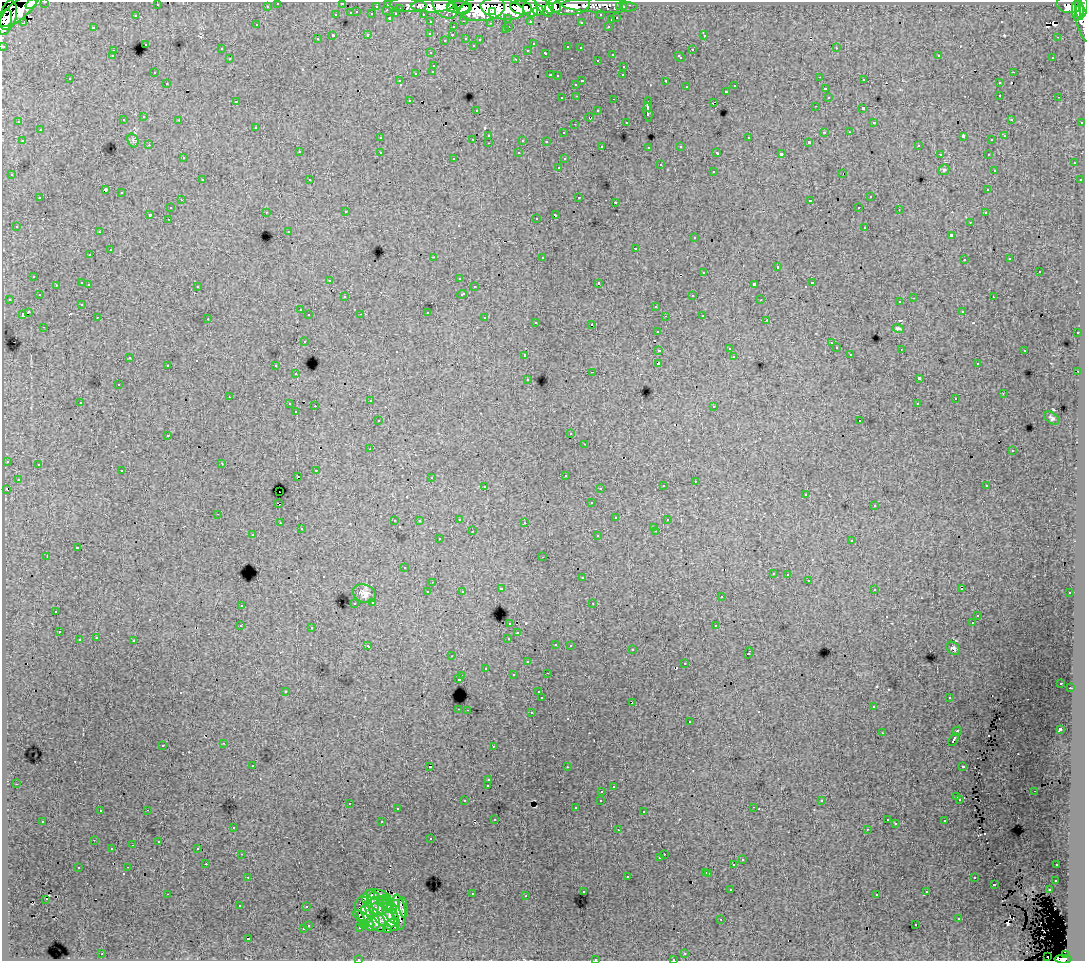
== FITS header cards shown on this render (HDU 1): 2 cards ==
NAXIS1  =                 1083
NAXIS2  =                  959

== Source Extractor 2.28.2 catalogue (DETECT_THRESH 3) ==
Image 1083 x 959 px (HDU 1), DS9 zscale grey, 1 PNG px = 1 image px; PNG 1087 x 963 px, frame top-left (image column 1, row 959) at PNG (2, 2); each listed source drawn as its Kron ellipse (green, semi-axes under 4 px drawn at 4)
Background 138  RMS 1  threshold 3.02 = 3 sigma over >= 5 px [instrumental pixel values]
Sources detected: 550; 2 with non-positive FLUX_AUTO (blend fragments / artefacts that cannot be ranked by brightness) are neither listed nor drawn; of the other 548, the 500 brightest by FLUX_AUTO listed and drawn (48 fainter detections omitted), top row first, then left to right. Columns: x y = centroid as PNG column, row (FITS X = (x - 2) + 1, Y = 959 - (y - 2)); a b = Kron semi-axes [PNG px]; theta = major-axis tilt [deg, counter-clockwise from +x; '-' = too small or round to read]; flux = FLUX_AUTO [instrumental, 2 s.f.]
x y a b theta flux
45 2 3 2 - 3800
278 3 3 3 - 3200
343 3 3 3 - 810
31 4 6 3 38 36000
388 4 3 3 - 5500
157 5 3 2 - 110
408 5 18 7 -5 24000
1069 5 12 8 -10 130000
267 6 3 3 - 1800
376 6 3 2 - 1700
433 6 21 7 2 200000
445 6 14 10 -42 160000
555 6 8 5 -66 61000
571 6 19 9 8 140000
600 6 38 7 -2 64000
1084 6 10 3 86 110000
451 7 5 3 - 48000
459 7 11 6 0 160000
531 7 9 7 -81 110000
544 7 11 6 -49 150000
620 7 3 3 - 1400
623 7 3 3 - 2300
400 8 3 3 - 1100
521 8 11 6 -10 230000
549 8 5 4 - 81000
466 9 7 4 39 100000
482 9 23 12 8 380000
502 9 22 10 -10 460000
1080 9 10 4 -81 200000
19 10 24 9 40 290000
387 10 3 2 - 330
492 11 3 2 - 40000
538 11 5 5 - 92000
1076 11 10 4 -88 200000
357 12 3 2 - 320
351 13 3 3 - 910
372 14 3 3 - 1400
396 14 4 3 - 840
423 14 3 2 - 2100
8 15 15 8 77 270000
136 15 3 3 - 82
336 15 3 3 - 380
601 15 3 3 - 1800
390 18 3 3 - 1200
508 18 3 3 - 1400
617 18 3 3 - 570
611 20 3 3 - 380
464 21 3 2 - 420
530 21 3 3 - 1800
5 22 13 6 77 250000
431 22 3 3 - 2900
581 22 3 3 - 170
23 23 3 3 - 92
490 23 4 3 - 120
1084 23 19 7 -74 100000
257 25 3 3 - 190
509 26 3 2 - 380
608 26 3 2 - 480
93 27 3 3 - 810
453 27 3 3 - 430
505 30 3 2 - 200
430 33 3 3 - 300
368 35 3 3 - 790
452 35 3 3 - 160
704 35 4 3 - 320
333 36 3 3 - 1600
1057 37 3 2 - 340
466 38 3 3 - 540
317 39 3 3 - 180
480 39 3 3 - 210
445 40 3 2 - 98
145 44 3 3 - 360
533 44 4 3 - 150
473 45 3 3 - 230
3 46 3 3 - 5500
567 47 3 2 - 220
580 48 3 3 - 200
836 48 3 2 - 260
221 49 3 3 - 150
528 50 3 3 - 140
692 50 3 3 - 530
113 51 3 3 - 420
431 53 3 3 - 320
546 53 4 3 - 510
612 54 3 3 - 320
939 55 3 2 - 86
112 56 3 3 - 230
680 57 6 3 -43 560
1053 57 3 3 - 220
230 59 3 3 - 440
516 59 3 2 - 680
597 60 3 3 - 280
434 65 3 3 - 400
624 66 3 3 - 380
433 71 3 3 - 350
154 72 3 2 - 180
1013 72 3 2 - 390
416 73 3 3 - 680
550 75 3 2 - 410
623 75 3 2 - 150
557 76 3 3 - 180
820 77 3 2 - 200
70 79 3 3 - 280
864 80 3 3 - 250
399 81 4 3 - 190
582 81 3 2 - 570
666 81 3 3 - 1000
167 83 3 3 - 300
999 83 3 3 - 410
576 84 3 3 - 350
734 86 3 3 - 380
686 87 3 3 - 340
825 89 3 3 - 510
727 91 3 3 - 420
1000 95 3 2 - 270
577 96 3 2 - 360
828 97 3 3 - 260
1059 97 3 2 - 270
562 98 3 3 - 230
614 99 3 2 - 480
409 100 3 2 - 280
236 101 3 2 - 99
713 102 4 2 - 460
648 104 7 2 -89 2600
815 106 3 2 - 180
863 108 3 3 - 1300
476 110 3 3 - 190
598 111 3 3 - 400
648 112 9 3 -81 3200
144 117 3 3 - 310
589 117 4 3 - 210
1011 119 3 3 - 180
123 120 3 3 - 350
179 120 3 2 - 240
19 122 3 3 - 210
626 122 3 3 - 200
874 122 3 3 - 140
1082 122 3 3 - 1000
574 124 3 2 - 100
256 127 3 3 - 310
40 130 3 3 - 490
824 132 3 3 - 700
849 132 3 2 - 210
564 133 3 3 - 280
489 135 3 3 - 350
963 136 4 3 - 580
1004 136 3 3 - 260
380 138 3 3 - 220
749 138 3 3 - 560
473 139 3 2 - 500
133 140 7 5 -70 150
523 140 3 3 - 1000
992 140 3 3 - 210
22 141 3 2 - 410
546 141 3 3 - 210
809 142 3 3 - 120
489 143 3 2 - 340
149 145 3 2 - 160
918 145 3 3 - 290
602 146 3 3 - 230
681 146 3 3 - 410
649 147 3 3 - 200
299 152 3 3 - 370
380 152 3 3 - 450
717 152 4 3 - 190
519 153 3 3 - 240
781 154 4 3 - 2500
940 154 3 3 - 190
988 154 3 2 - 290
183 158 3 3 - 220
454 158 3 3 - 220
564 159 3 3 - 160
1074 163 3 3 - 360
660 165 3 3 - 520
559 167 3 2 - 280
944 170 6 5 - 120
994 170 3 3 - 230
713 171 3 3 - 430
843 173 3 2 - 140
12 175 3 3 - 220
202 180 3 3 - 350
310 180 3 3 - 250
1080 180 3 3 - 270
105 190 3 3 - 8300
988 190 3 3 - 390
122 193 3 3 - 480
579 197 3 2 - 550
870 197 3 3 - 500
40 198 3 3 - 280
181 200 3 2 - 200
810 201 3 3 - 1600
615 202 3 2 - 370
859 207 3 2 - 100
170 208 3 3 - 250
899 210 3 2 - 77
266 212 3 2 - 250
346 212 3 3 - 150
985 213 3 3 - 160
150 214 3 3 - 1300
555 215 4 3 - 1100
536 218 3 2 - 88
168 219 3 2 - 120
970 222 3 2 - 190
16 226 3 3 - 150
865 227 3 3 - 480
289 231 3 3 - 150
99 232 3 2 - 260
951 235 3 3 - 1300
695 238 3 3 - 220
635 248 3 3 - 500
110 250 3 3 - 700
90 255 3 3 - 190
433 257 3 2 - 960
542 257 3 3 - 580
1010 259 3 3 - 110
964 260 3 2 - 250
777 267 3 3 - 490
704 272 3 3 - 540
1039 272 3 3 - 610
34 276 3 3 - 230
459 278 3 3 - 170
330 280 3 2 - 250
82 283 3 3 - 840
599 283 3 3 - 1900
813 283 3 3 - 520
89 284 3 3 - 240
754 284 4 3 - 2000
56 285 3 2 - 230
197 286 3 3 - 270
474 287 3 3 - 330
462 294 5 3 - 530
39 295 3 3 - 170
693 295 3 2 - 260
345 297 3 3 - 210
993 297 3 2 - 200
914 298 3 2 - 450
9 299 3 2 - 250
761 300 3 2 - 110
900 302 3 3 - 200
82 304 3 3 - 170
656 306 3 3 - 320
300 310 3 3 - 180
962 311 3 3 - 210
28 312 4 3 - 1700
427 312 3 3 - 650
22 314 4 3 - 780
361 314 3 2 - 77
309 315 3 3 - 230
702 315 3 2 - 260
665 316 3 2 - 130
98 317 3 2 - 310
485 318 3 3 - 630
208 319 3 2 - 86
767 320 3 2 - 200
536 322 3 3 - 220
592 324 3 3 - 1100
44 327 3 2 - 190
898 328 6 4 -13 140
657 331 3 3 - 240
1077 333 3 2 - 240
304 341 3 3 - 340
831 343 3 2 - 95
836 348 3 3 - 290
729 349 3 3 - 94
901 349 3 2 - 79
659 350 4 3 - 1300
1025 350 3 2 - 410
850 354 3 2 - 180
525 355 3 3 - 360
734 356 3 2 - 160
130 357 3 3 - 80
658 363 4 3 - 1900
977 364 3 2 - 200
168 365 3 2 - 310
276 366 3 3 - 340
1078 371 2 2 - 320
593 372 3 2 - 790
296 374 3 3 - 310
919 378 4 3 - 2500
528 379 3 2 - 140
118 385 3 3 - 360
1003 393 3 2 - 160
229 397 3 2 - 93
955 399 3 3 - 160
370 401 3 2 - 290
80 402 3 2 - 260
290 404 3 3 - 590
917 404 3 3 - 160
315 406 2 2 - 660
714 406 3 3 - 230
296 412 3 3 - 170
1052 418 8 5 -38 160
378 421 3 3 - 220
860 421 3 3 - 150
571 434 3 3 - 190
168 435 3 2 - 290
585 444 3 2 - 120
370 449 3 2 - 170
1012 451 3 3 - 200
7 461 3 3 - 370
222 463 3 2 - 200
38 465 3 3 - 240
316 470 3 2 - 300
122 471 3 3 - 290
565 475 3 3 - 310
298 476 3 2 - 120
431 477 3 3 - 160
18 479 3 3 - 200
695 481 3 2 - 170
485 486 3 3 - 340
663 486 3 3 - 310
987 486 3 2 - 89
600 488 3 3 - 160
6 489 3 3 - 330
279 492 2 2 - 370
806 494 3 3 - 220
278 503 4 2 - 670
591 503 3 3 - 110
874 506 3 3 - 130
218 514 3 2 - 330
616 518 3 3 - 290
459 519 3 2 - 390
667 520 3 3 - 300
394 521 3 2 - 74
419 521 3 3 - 200
525 522 3 2 - 160
280 523 3 3 - 250
653 527 3 3 - 160
301 529 3 3 - 130
472 531 3 2 - 140
656 531 3 2 - 350
253 535 3 2 - 220
598 536 3 3 - 390
439 539 3 3 - 300
852 541 3 3 - 480
77 548 4 3 - 810
47 556 3 2 - 760
543 557 3 2 - 180
404 568 3 3 - 150
773 573 3 3 - 270
788 574 3 3 - 370
582 578 3 3 - 500
809 581 3 2 - 94
433 582 3 3 - 100
501 589 3 3 - 380
874 589 3 3 - 310
961 589 3 2 - 210
462 591 3 3 - 260
428 592 3 3 - 340
1070 593 3 3 - 230
364 594 12 9 -24 460
721 597 3 3 - 290
373 602 3 3 - 310
355 603 3 3 - 850
593 603 3 2 - 270
241 605 3 3 - 240
56 611 3 2 - 310
978 615 3 2 - 72
510 623 3 3 - 320
972 623 3 2 - 130
240 626 3 2 - 75
716 626 3 3 - 1400
312 627 3 3 - 270
59 632 3 2 - 270
518 633 3 3 - 230
96 638 3 3 - 260
508 638 3 2 - 100
79 640 3 3 - 770
134 641 3 3 - 810
556 644 3 3 - 340
570 645 3 3 - 220
368 646 4 3 - 340
953 648 7 5 -41 190
632 650 3 2 - 310
748 653 5 3 - 720
452 656 3 2 - 74
527 662 3 3 - 420
685 663 3 2 - 310
485 668 3 3 - 260
547 673 3 2 - 520
513 675 3 3 - 480
462 676 3 2 - 310
459 679 3 3 - 1200
1061 683 3 3 - 170
1070 688 3 2 - 200
285 691 3 3 - 910
539 692 3 3 - 230
542 698 3 3 - 2100
949 698 3 2 - 170
632 702 3 2 - 240
873 707 3 2 - 220
459 709 3 2 - 460
467 710 2 2 - 240
531 712 3 2 - 450
690 722 3 3 - 450
1060 729 4 3 - 3000
957 731 5 3 - 940
882 733 3 2 - 100
954 739 7 3 58 1100
224 743 3 2 - 390
163 745 3 3 - 340
493 746 3 3 - 96
253 766 3 2 - 140
963 766 3 3 - 920
430 767 3 3 - 1600
567 767 3 2 - 160
489 780 3 3 - 300
16 784 3 2 - 210
488 786 3 3 - 1300
613 787 3 3 - 220
602 791 3 2 - 250
1034 791 3 2 - 150
957 797 3 3 - 520
960 799 3 3 - 270
601 800 3 3 - 260
822 800 3 3 - 160
465 801 3 3 - 290
349 803 3 2 - 410
753 807 3 2 - 280
575 808 3 3 - 270
397 809 3 3 - 180
147 810 3 2 - 380
100 811 3 3 - 270
644 812 3 3 - 710
495 819 3 3 - 300
887 820 3 3 - 150
43 821 3 3 - 270
945 821 3 3 - 410
382 822 3 3 - 870
896 824 3 3 - 99
233 827 3 3 - 220
867 829 3 2 - 78
618 830 3 2 - 160
431 839 3 3 - 290
94 840 3 2 - 120
159 841 3 2 - 100
133 845 3 2 - 97
112 848 3 2 - 83
198 848 3 2 - 120
242 854 3 2 - 170
664 854 2 2 - 230
660 858 3 3 - 320
742 860 3 3 - 190
206 864 2 2 - 270
734 865 3 3 - 1100
1057 865 3 2 - 240
128 867 3 2 - 220
78 868 3 3 - 570
706 872 3 3 - 480
709 873 3 3 - 600
248 877 3 2 - 290
627 877 3 3 - 770
974 878 3 3 - 400
1056 880 3 3 - 240
994 884 3 3 - 760
731 890 3 2 - 290
1049 890 3 2 - 400
583 891 3 3 - 400
927 892 3 3 - 250
167 894 3 2 - 1100
472 894 3 3 - 460
877 894 3 3 - 270
378 895 12 5 -11 370
526 896 3 2 - 190
368 897 8 5 51 340
46 899 2 2 - 92
383 900 7 3 14 610
387 904 8 5 -83 440
395 904 4 3 - 430
373 905 14 6 80 890
240 906 3 3 - 180
380 906 12 9 4 880
306 907 3 3 - 460
403 907 10 4 -84 560
392 908 6 3 -61 570
364 910 13 9 -74 1500
399 912 17 6 -82 760
391 914 12 5 -55 940
384 917 18 8 -41 2000
373 918 16 8 -48 230
959 918 3 3 - 460
364 919 12 5 -36 320
721 919 3 2 - 84
373 923 8 7 - 910
393 923 7 4 11 240
308 925 3 3 - 340
364 925 4 2 - 160
916 925 3 3 - 350
360 927 3 3 - 240
303 929 3 3 - 580
387 929 4 2 - 130
248 939 3 3 - 1200
685 953 3 2 - 220
102 954 3 2 - 450
1065 955 4 4 - 53000
1048 957 2 2 - 480
358 959 3 2 - 140
595 959 3 3 - 470
673 959 3 2 - 280
1063 959 8 4 0 98000
At the frame edge (FLAGS 8, measured only in part): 12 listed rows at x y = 45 2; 278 3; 343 3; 31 4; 1084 6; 5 22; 1084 23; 3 46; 358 959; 595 959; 673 959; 1063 959
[48 fainter detections neither listed nor drawn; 2 non-positive-flux detections neither listed nor drawn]